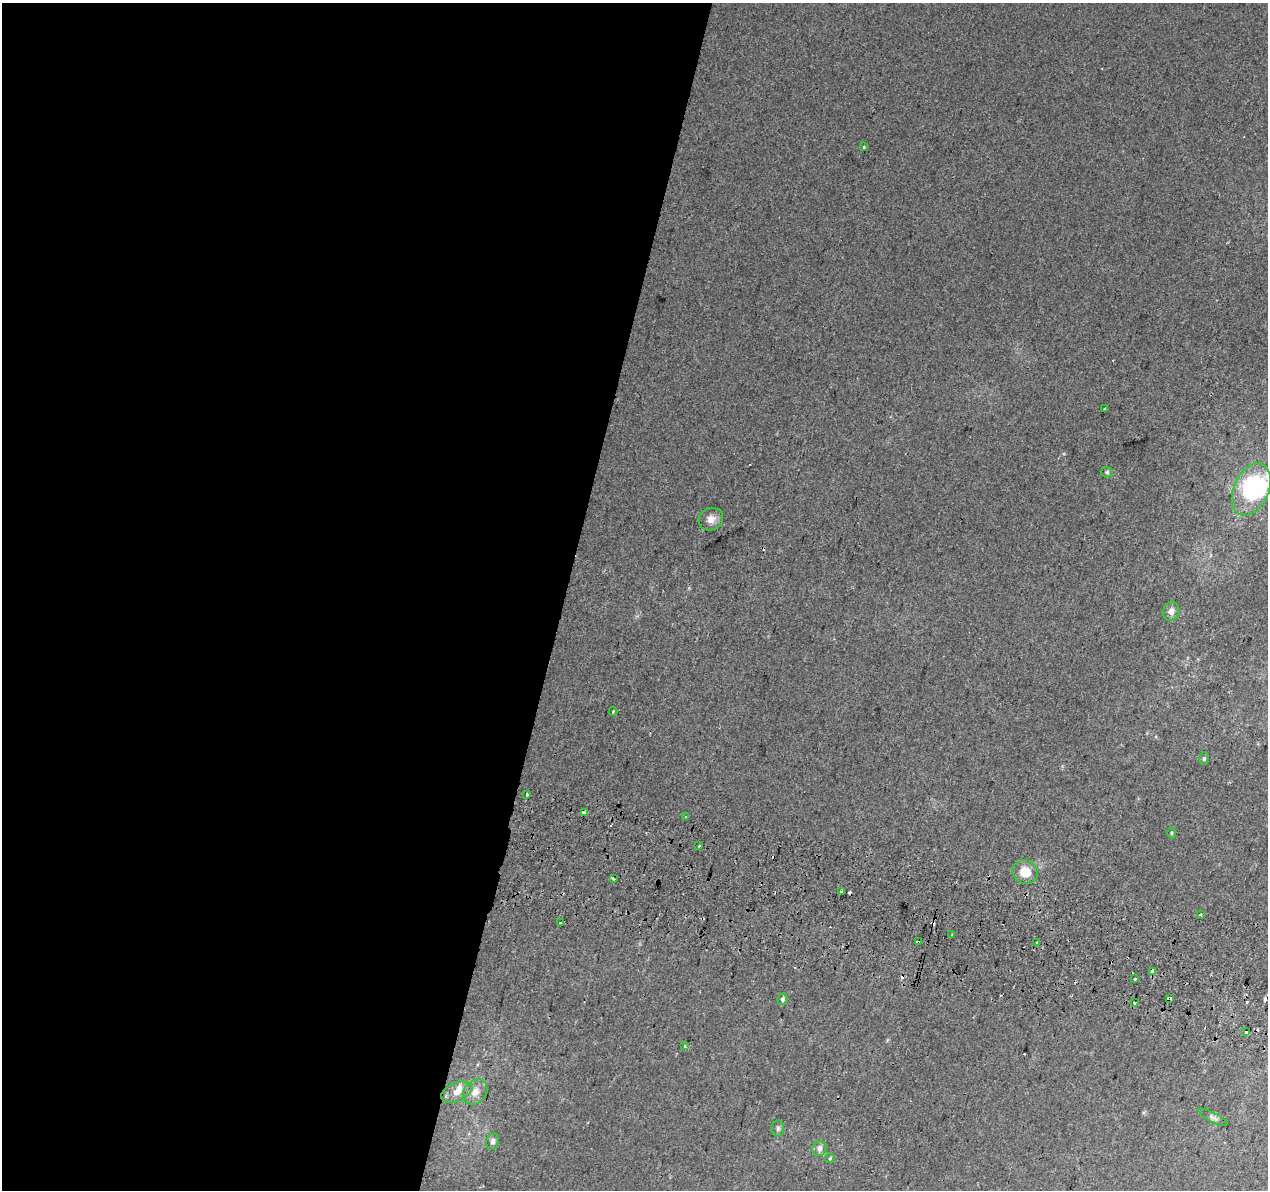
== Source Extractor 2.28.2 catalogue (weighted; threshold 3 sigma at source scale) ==
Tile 5 of 4 x 4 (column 1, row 2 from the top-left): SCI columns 18-1283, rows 2704-3891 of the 5092 x 5344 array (HDU 1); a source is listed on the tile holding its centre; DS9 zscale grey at full resolution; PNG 1270 x 1192 px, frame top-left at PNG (2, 3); each listed source drawn as its Kron ellipse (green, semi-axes under 4 px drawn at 4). Shown black and unused: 45% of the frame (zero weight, under 2 of 3 exposures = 2% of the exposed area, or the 3 px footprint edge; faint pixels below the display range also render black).
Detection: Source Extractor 2.28.2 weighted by HDU 2 'WHT'; one run over the whole footprint, this tile lists its part. Background 0.00752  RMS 0.0036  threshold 0.0161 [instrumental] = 3 sigma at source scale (4.5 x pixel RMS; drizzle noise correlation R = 1.50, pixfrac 1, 0.0396/0.0396 arcsec/px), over >= 5 px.
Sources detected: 47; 1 inside a brighter object's white glare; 10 cosmic-ray / hot-pixel residue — neither listed nor drawn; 1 inside a brighter listed object's ellipse — not listed separately; the other 35 listed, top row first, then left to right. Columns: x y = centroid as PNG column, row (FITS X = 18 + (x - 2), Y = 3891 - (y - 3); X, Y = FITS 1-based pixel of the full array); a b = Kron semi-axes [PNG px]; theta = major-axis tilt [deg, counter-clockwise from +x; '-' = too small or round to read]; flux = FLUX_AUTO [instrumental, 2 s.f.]
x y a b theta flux
864 147 4 2 - 0.3
1105 409 3 3 - 1.9
1107 472 6 5 - 0.61
1251 490 27 17 66 40
711 519 12 11 - 2.6
1171 611 10 8 76 1.7
613 712 4 4 - 0.38
1204 759 6 5 - 0.74
527 794 4 3 - 0.42
584 812 3 3 - 4.4
686 816 3 3 - 0.92
1171 833 5 3 - 0.41
699 846 3 3 - 1.1
1025 872 13 11 -27 5.9
613 879 4 3 - 2
842 891 3 3 - 2.6
1201 915 3 3 - 2.8
561 923 3 2 - 0.63
952 935 3 3 - 1.1
918 942 4 3 - 2.4
1036 942 3 3 - 1.1
1153 971 3 3 - 2.7
1135 979 3 3 - 0.91
1169 998 4 3 - 2
782 999 5 5 - 0.73
1135 1003 3 3 - 2.6
1246 1032 3 3 - 1.7
685 1046 3 3 - 1.7
457 1092 16 9 23 2.9
475 1092 14 11 49 3.1
1213 1117 16 5 -28 1.2
778 1128 8 6 -90 0.89
493 1141 8 6 81 1.2
819 1148 7 6 - 1.6
830 1158 5 4 - 0.41
Overlapping masked pixels (flux is a lower limit): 3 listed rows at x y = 918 942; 1153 971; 1169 998
Isophote crosses this tile's border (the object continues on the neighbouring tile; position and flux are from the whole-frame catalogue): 1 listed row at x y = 1251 490